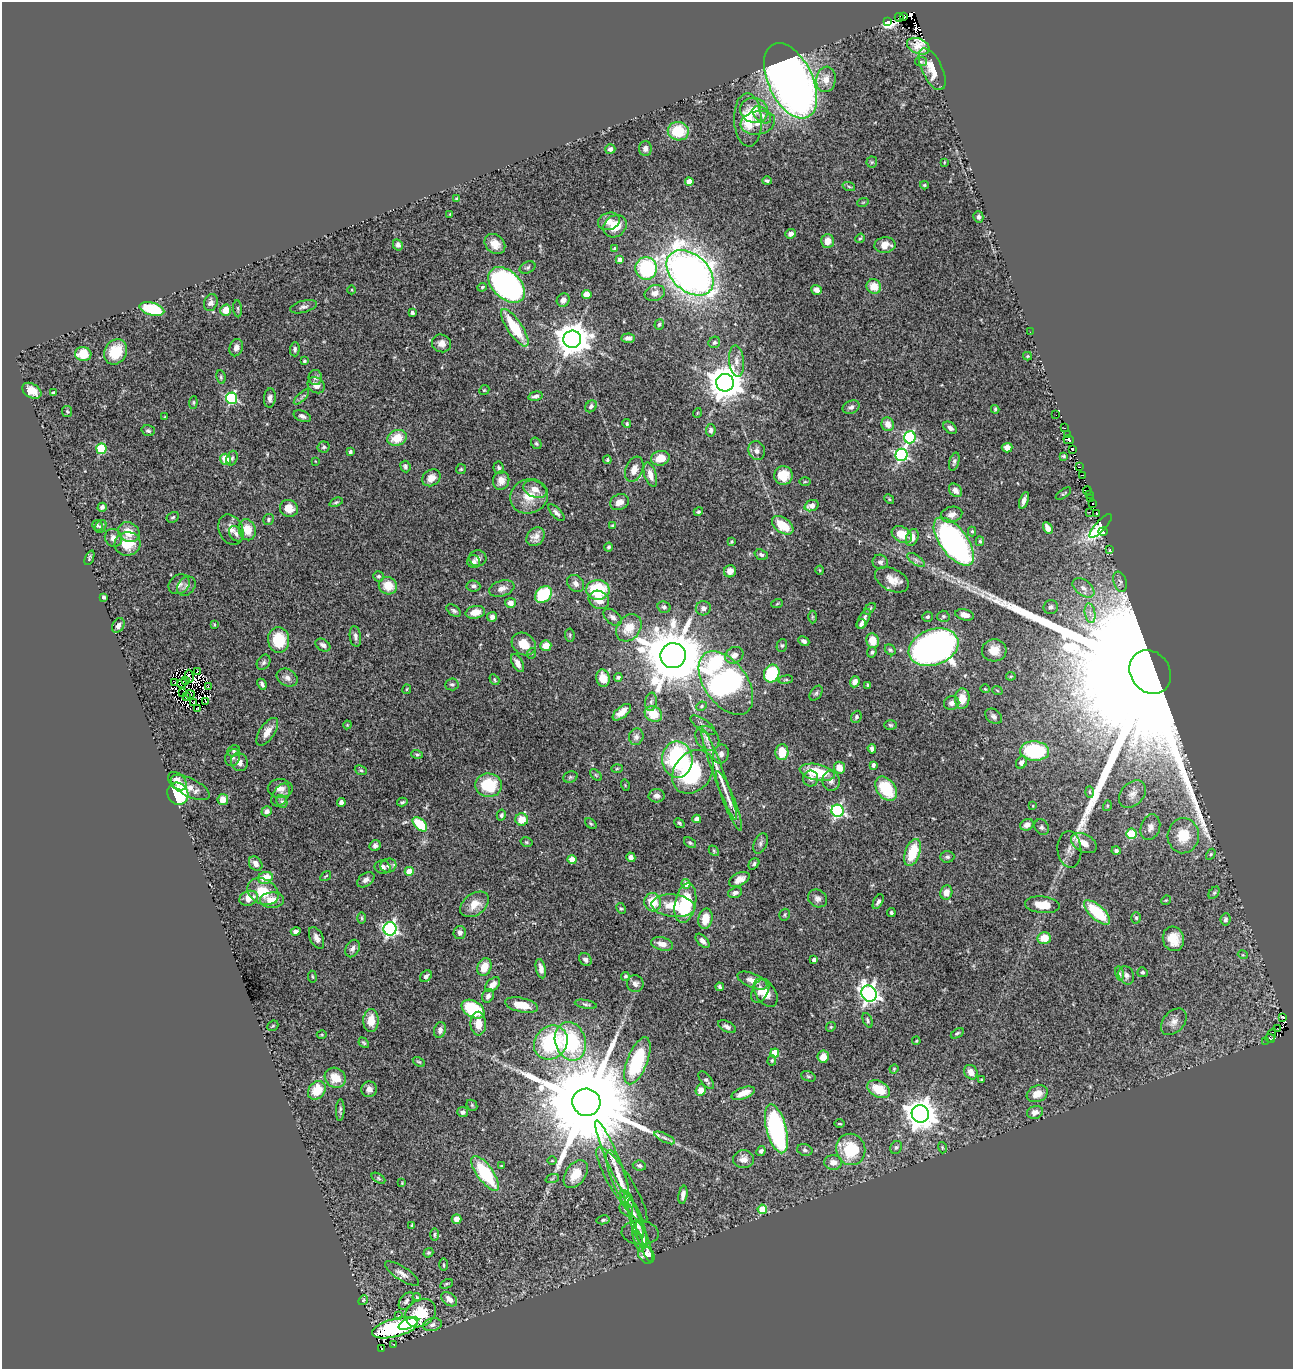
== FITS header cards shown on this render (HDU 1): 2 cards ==
NAXIS1  =                 1291
NAXIS2  =                 1367

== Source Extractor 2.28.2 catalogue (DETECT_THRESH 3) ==
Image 1291 x 1367 px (HDU 1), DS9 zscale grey, 1 PNG px = 1 image px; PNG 1295 x 1371 px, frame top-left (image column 1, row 1367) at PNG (2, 2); each listed source drawn as its Kron ellipse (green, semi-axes under 4 px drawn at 4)
Background 0.946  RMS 0.04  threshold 0.121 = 3 sigma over >= 5 px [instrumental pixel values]
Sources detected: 498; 9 with non-positive FLUX_AUTO (blend fragments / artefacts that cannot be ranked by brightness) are neither listed nor drawn; the other 489 listed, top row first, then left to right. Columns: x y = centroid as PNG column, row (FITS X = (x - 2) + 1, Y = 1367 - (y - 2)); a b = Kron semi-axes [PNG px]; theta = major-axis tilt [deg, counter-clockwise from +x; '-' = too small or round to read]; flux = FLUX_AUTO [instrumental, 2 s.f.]
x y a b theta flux
904 16 3 2 - 48
899 17 4 2 - 27
887 21 3 3 - 30
918 46 12 7 -23 15
921 62 6 4 10 3.9
932 69 23 10 -64 63
826 79 13 9 81 28
791 81 40 22 -65 2500
754 110 14 12 -16 43
762 115 11 6 -39 13
748 120 26 14 -87 74
758 123 17 11 11 31
678 131 10 9 - 96
645 148 7 6 - 12
610 149 5 5 - 8.8
872 162 5 5 - 3.9
944 162 4 2 - 1.8
767 181 4 3 - 4.6
689 182 4 4 - 35
924 185 4 3 - 3.4
849 187 6 4 -20 4.4
457 199 3 3 - 2.7
863 202 6 3 19 2.7
450 214 3 2 - 2
978 217 6 5 - 6.7
609 221 11 8 18 21
615 226 12 10 37 47
791 234 5 4 - 11
860 238 5 4 - 3.4
827 241 7 6 - 23
495 244 11 9 -42 28
398 245 6 5 - 8.3
885 245 10 7 8 28
615 248 3 3 - 3
620 260 4 4 - 14
528 267 8 5 25 5.6
646 268 11 11 - 220
690 273 27 18 -42 2300
507 285 21 14 -43 790
874 286 7 7 - 35
482 287 5 4 - 3.3
352 290 4 3 - 2.3
816 290 5 4 - 15
655 293 10 8 18 19
587 294 5 4 - 32
563 300 7 6 - 14
211 303 9 6 74 12
303 307 14 6 14 10
152 309 12 6 -15 150
238 309 8 3 -85 4.2
226 310 5 5 - 38
412 313 4 3 - 6.5
659 324 5 4 - 4.6
515 328 22 7 -56 110
1030 332 2 2 - 44
628 338 7 4 2 9.2
572 339 9 8 - 5500
714 342 6 5 - 6.6
442 343 10 9 - 17
236 348 9 6 74 15
295 349 7 5 89 6.9
115 352 13 11 59 73
83 354 8 7 - 61
1027 356 4 4 - 2.7
304 361 4 3 - 4.1
736 361 15 7 -85 21
221 377 7 4 -82 4.6
315 377 7 7 - 7.8
725 383 9 9 - 6600
316 385 9 7 -38 19
484 390 5 4 - 3.3
32 391 10 7 -31 31
53 393 4 3 - 5.5
535 396 7 4 14 8.1
301 397 10 3 44 5.5
232 398 6 5 - 320
270 398 9 6 84 13
193 403 6 4 85 3.8
591 406 6 5 - 8.6
851 407 9 6 24 8.8
995 409 4 3 - 3.2
67 411 5 5 - 3.8
697 413 5 3 - 2.4
1056 415 2 2 - 8.2
302 416 9 5 -21 9.5
165 417 3 3 - 2.7
627 424 4 4 - 4.3
888 424 7 6 - 25
950 428 7 5 -38 12
1064 428 3 2 - 5.1
711 430 6 5 - 7.7
148 431 7 5 -18 6.2
1068 435 3 2 - 1.7
910 437 6 5 - 360
397 438 10 7 21 53
1069 440 5 3 - 95
536 443 6 5 - 4.4
324 447 6 5 - 4.8
1007 448 5 5 - 19
101 449 5 5 - 140
1072 449 4 3 - 130
757 451 9 8 - 14
350 452 3 3 - 4.8
901 455 6 6 - 490
1064 456 3 3 - 3.4
232 458 7 5 72 5.3
660 458 9 7 14 42
226 459 6 5 - 51
607 460 4 3 - 3.8
315 461 3 2 - 1.6
954 461 9 5 73 7.2
1080 466 3 2 - 3.2
405 467 6 5 - 6.3
499 468 6 5 - 5.3
461 469 5 5 - 3.8
634 469 13 8 69 24
650 475 12 6 -73 22
783 475 9 9 - 46
1082 475 4 2 - 18
431 478 10 8 33 26
501 481 9 8 - 22
805 482 6 4 1 3.1
535 489 12 8 -24 23
955 490 7 5 -48 13
1087 490 4 2 - 13
1063 494 9 3 34 3.5
1089 494 3 2 - 12
529 496 19 17 23 57
1091 498 3 2 - 60
889 499 5 4 - 3.3
1024 500 9 4 67 12
336 502 7 4 21 4.4
619 502 10 7 24 20
1093 504 4 2 - 52
812 506 7 5 19 23
102 507 4 4 - 7.1
289 508 9 8 - 33
698 512 5 4 - 3.9
1089 512 3 2 - 8.4
556 513 10 5 -46 8.8
1097 513 3 2 - 15
951 515 11 7 15 18
173 517 6 5 - 5
268 519 5 5 - 5.1
97 525 6 5 - 4.6
783 525 12 7 -35 70
101 526 7 5 63 5
612 526 4 3 - 2.8
1101 526 15 5 48 190
1048 528 6 4 -62 20
231 530 16 12 -65 25
247 530 11 8 -76 44
972 531 5 4 - 3.5
1103 531 5 4 - 13
129 532 11 9 -30 35
236 534 8 6 -53 11
902 534 11 7 -30 45
536 537 10 8 50 17
912 537 9 6 69 21
113 538 9 8 - 14
980 541 5 4 - 3.7
731 542 4 4 - 3.5
954 542 28 13 -53 730
127 544 13 11 14 57
608 547 4 4 - 4.4
1110 550 3 3 - 8.3
761 555 7 5 -20 6.1
89 558 8 3 67 4.6
478 558 8 8 - 12
916 560 10 5 -36 9.2
474 562 6 6 - 8.3
880 562 8 7 - 8.4
820 570 4 3 - 2.1
730 571 6 6 - 21
378 576 5 5 - 5.1
892 580 18 11 -27 35
1120 582 10 6 -74 9.2
576 583 9 7 -48 13
179 584 11 9 35 14
186 586 10 8 47 13
388 586 9 8 - 46
473 586 7 6 - 7.3
502 588 13 7 17 18
1083 588 12 7 -37 19
598 590 12 10 -3 140
543 595 9 7 45 140
104 597 4 3 - 4.6
599 600 10 9 - 29
510 603 5 5 - 18
777 604 6 3 20 3
664 607 7 5 -12 6.5
1051 607 7 7 - 8.3
703 608 7 7 - 14
870 609 7 4 46 4.5
454 611 8 5 -36 6.8
475 612 10 6 10 26
1090 613 10 5 -79 13
965 615 9 5 -13 18
943 616 6 5 - 4.9
492 617 5 5 - 13
613 617 10 6 -39 11
812 617 6 4 89 3.8
927 617 5 5 - 5.8
864 619 11 5 63 13
861 624 5 4 - 7.6
118 625 8 5 60 11
214 625 4 3 - 2.4
629 628 15 11 52 51
570 635 7 4 -84 4.5
355 636 10 5 -82 10
279 640 12 10 -86 88
804 641 6 4 -25 8.6
873 641 7 6 - 42
524 644 13 10 -36 41
323 645 8 5 -34 9.3
782 645 6 5 - 4.5
546 646 5 5 - 32
934 647 26 18 19 1300
890 650 6 4 -44 5.1
994 650 12 11 - 36
872 652 5 4 - 5.5
532 653 5 3 - 3
734 655 9 8 - 21
673 656 12 12 - 19000
264 662 8 6 57 7.1
517 663 10 5 -62 18
198 671 3 2 - 3.5
1150 672 23 19 -54 400000
772 674 9 7 68 130
189 676 6 3 -87 6.5
1011 676 5 4 - 3
618 677 4 4 - 5.1
287 678 11 8 -29 15
603 678 9 6 -76 32
186 680 2 2 - 1.5
494 680 6 4 -57 4.3
786 680 7 4 8 3.6
855 682 6 5 - 20
175 683 3 2 - 2.7
726 683 36 21 -54 900
182 684 5 2 - 0.5
262 684 6 3 -66 7
452 684 6 6 - 6.2
868 685 4 3 - 4.4
208 687 3 2 - 2.5
407 689 5 4 - 3
985 689 5 3 - 2.2
997 690 5 3 - 2.5
183 693 2 2 - 2.3
816 693 8 5 54 6.2
190 694 5 2 - 1.9
186 697 3 2 - 4.7
962 699 10 7 87 40
194 702 3 2 - 2.1
206 702 3 2 - 2.8
651 702 9 6 81 7.9
952 703 8 7 - 15
701 706 5 4 - 3.9
198 709 2 2 - 4.3
622 712 11 5 40 25
653 714 9 7 -30 65
994 716 9 6 -38 9.6
856 717 6 5 - 5.6
347 725 4 3 - 2.4
703 725 14 6 -35 13
890 725 6 5 - 4.6
267 732 16 7 56 28
636 737 8 7 - 11
707 738 13 11 -51 22
872 749 4 4 - 9.6
234 751 6 5 - 5.7
1035 751 14 9 -3 220
782 752 8 6 88 55
417 754 6 4 -15 4.1
721 754 9 8 - 13
233 757 9 7 63 11
677 759 18 15 -88 370
239 762 9 8 - 17
1021 762 6 5 - 11
873 765 4 3 - 9.6
839 768 6 5 - 33
617 769 5 3 - 3
361 770 6 4 -22 4.3
693 772 24 18 51 230
817 772 18 8 -12 110
719 774 49 5 -70 52
596 775 7 4 -45 4.3
570 777 7 5 21 5.5
811 778 8 7 - 9.7
177 781 11 7 -44 23
831 781 10 8 -78 14
488 785 13 12 - 120
625 785 6 3 -73 2.4
190 788 21 9 -27 29
280 789 12 9 -1 20
886 789 13 9 -54 120
1090 792 6 4 -87 3.6
178 794 11 10 - 280
1132 794 15 11 47 24
281 795 12 7 57 14
657 796 8 6 3 12
223 800 5 5 - 30
282 801 6 5 - 5.1
729 801 32 6 -68 29
402 802 5 3 - 4.2
341 803 4 4 - 10
1033 806 4 2 - 1.9
1107 806 5 3 - 2.8
267 811 5 5 - 9.5
838 811 6 6 - 480
501 815 5 4 - 6.4
697 819 4 4 - 12
522 820 6 6 - 44
679 823 5 3 - 3.8
420 824 9 5 -44 100
591 824 6 4 -40 4.3
1027 825 7 5 27 12
1042 827 8 6 -56 7.6
1150 827 13 9 72 18
1131 834 5 5 - 110
1183 836 17 15 86 75
526 842 6 4 -15 3.8
690 843 6 4 -36 5.2
760 843 11 6 68 8.5
1084 843 14 8 -27 33
375 846 6 5 - 8.7
1069 849 18 12 -86 24
714 851 6 4 -48 3.8
1116 851 4 4 - 6.3
912 852 14 7 70 81
1211 854 6 4 60 3.5
631 857 5 4 - 12
947 857 7 6 - 6
572 860 4 4 - 49
256 864 8 6 -52 16
754 864 6 4 49 5.5
388 866 8 7 - 11
383 867 8 6 -13 12
409 871 4 4 - 51
326 876 6 2 34 2.8
265 878 7 6 - 51
739 879 11 6 26 21
366 880 9 6 36 10
686 884 5 4 - 26
263 892 17 12 -27 64
946 892 7 6 - 25
735 893 7 5 20 9.3
1214 893 7 4 53 4.4
249 898 9 7 21 33
818 898 10 8 -29 12
272 900 12 7 1 33
1166 900 5 4 - 2.6
653 902 9 8 - 63
878 902 8 4 62 7.3
685 903 20 10 78 150
474 904 16 10 36 36
1042 905 17 8 -5 44
673 906 22 11 -6 68
621 908 5 4 - 3.8
1097 912 16 7 -42 130
891 913 4 4 - 5.1
785 915 6 5 - 4.3
362 918 6 3 -89 3.6
1136 918 5 5 - 4.6
705 919 10 7 78 45
1225 919 6 5 - 6.1
390 929 6 6 - 630
296 931 5 4 - 9.5
460 933 6 6 - 9
316 938 11 6 -64 16
1044 938 7 6 - 37
1173 939 12 10 -75 45
702 941 8 5 -47 13
662 944 11 6 -15 22
352 948 9 6 62 11
1243 955 5 3 - 2.4
585 959 7 5 -43 11
814 960 4 4 - 11
484 967 9 6 68 43
541 969 10 5 -78 14
1142 972 5 4 - 5.5
1120 973 7 3 -81 4
1126 975 9 7 -65 13
426 976 7 5 45 9.8
625 976 4 4 - 4.2
312 977 6 3 -81 2.8
752 980 16 7 -22 24
635 984 8 8 - 10
493 985 9 5 44 19
720 987 4 3 - 5.1
760 991 12 8 62 20
766 993 16 10 -56 38
869 994 8 7 - 1300
488 996 7 5 65 10
586 1004 11 3 -10 5.3
521 1005 17 7 -12 51
473 1009 12 8 -31 150
1283 1017 4 2 - 5.4
371 1020 11 7 89 43
868 1020 8 4 -66 5.5
1174 1022 15 10 48 21
478 1024 12 7 -89 36
273 1026 6 5 - 3.9
727 1027 10 5 -27 11
831 1027 5 4 - 3.5
1277 1029 3 2 - 1.1
440 1030 8 6 74 12
957 1033 7 4 32 4.6
322 1034 5 3 - 2.7
1271 1035 7 3 66 18
1270 1038 5 2 - 7.4
570 1041 20 15 -73 250
916 1041 4 4 - 2.9
1266 1041 3 2 - 2.3
551 1042 18 16 47 240
364 1043 6 3 -47 4
775 1053 4 4 - 80
823 1057 6 5 - 33
772 1060 5 4 - 3.7
637 1061 25 10 69 210
419 1062 6 4 -28 3.6
894 1069 5 4 - 2.6
971 1072 7 6 - 24
808 1076 7 5 -18 4.5
335 1078 11 9 -37 48
982 1079 4 3 - 2.9
706 1080 10 5 -52 7.9
369 1089 8 7 - 14
879 1089 12 8 -28 66
317 1090 10 8 51 63
701 1090 6 5 - 22
743 1093 12 5 19 32
1037 1094 11 8 21 32
586 1102 14 13 - 89000
472 1105 6 5 - 3.6
340 1110 11 4 88 5.9
463 1112 5 5 - 8.2
1035 1112 8 6 18 15
920 1114 9 8 - 4500
839 1124 5 2 - 3
776 1129 25 10 -75 460
665 1138 11 4 -26 7.4
896 1147 7 5 54 4.9
942 1148 6 3 -72 2.8
851 1149 16 14 -71 120
805 1150 8 5 -15 6.7
761 1151 5 4 - 8.6
612 1158 40 6 -67 38
743 1159 10 9 - 19
552 1161 4 3 - 1.9
833 1162 9 7 1 17
501 1166 3 3 - 2.3
639 1166 6 5 - 7.6
485 1173 21 8 -54 180
576 1174 15 10 56 49
617 1174 25 8 -71 30
378 1178 7 4 -33 4.1
552 1179 7 4 19 4.2
402 1183 4 3 - 2.2
622 1185 44 11 -57 57
683 1195 9 4 80 12
627 1199 10 5 -59 7.3
762 1209 4 4 - 87
626 1210 8 5 -48 5.9
634 1214 25 4 -69 16
457 1219 5 5 - 15
603 1220 6 4 11 4.6
637 1224 25 6 -73 20
412 1226 4 3 - 3.9
640 1233 19 12 -4 21
434 1234 6 3 90 3.5
638 1240 13 4 -70 9
644 1242 21 5 -70 13
428 1253 5 4 - 4.6
646 1255 10 7 -54 44
444 1265 6 3 -90 3.5
402 1273 20 6 -33 18
446 1284 7 3 26 3.8
417 1297 4 3 - 2.9
449 1299 9 6 -37 19
363 1300 5 4 - 3.5
406 1301 10 6 54 9
421 1313 16 13 36 100
399 1316 3 3 - 20
408 1323 10 5 25 57
432 1325 9 6 14 11
395 1328 23 9 15 320
394 1345 3 2 - 1.9
382 1349 3 2 - 1
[9 non-positive-flux detections neither listed nor drawn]